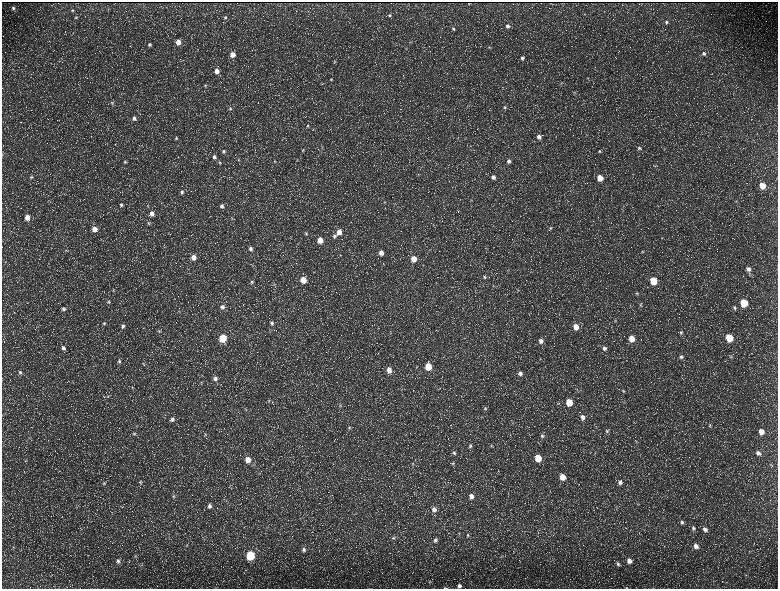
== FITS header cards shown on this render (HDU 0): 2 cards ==
NAXIS1  =                 1552 / length of data axis 1
NAXIS2  =                 1173 / length of data axis 2

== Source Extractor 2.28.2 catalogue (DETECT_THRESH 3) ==
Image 1552 x 1173 px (HDU 0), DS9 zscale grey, zoomed out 1/2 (1 PNG px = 2 x 2 image px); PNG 780 x 591 px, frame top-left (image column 1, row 1173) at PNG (2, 2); no overlay
Background 232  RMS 11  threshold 32.5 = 3 sigma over >= 5 px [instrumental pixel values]
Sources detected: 194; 36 cannot appear on this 1/2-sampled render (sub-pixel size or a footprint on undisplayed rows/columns) and are not listed; the other 158 listed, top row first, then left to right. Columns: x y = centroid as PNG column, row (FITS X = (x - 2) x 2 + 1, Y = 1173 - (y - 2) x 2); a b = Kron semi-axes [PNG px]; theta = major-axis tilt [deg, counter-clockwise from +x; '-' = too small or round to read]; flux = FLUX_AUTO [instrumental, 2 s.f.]
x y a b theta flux
469 3 3 1 - 670
13 8 5 5 - 5500
72 10 5 4 - 3300
390 15 5 4 - 3400
76 17 5 4 - 3400
225 18 5 4 - 4000
666 22 5 4 - 4400
507 26 5 4 - 6400
453 29 5 4 - 3800
178 42 5 4 - 23000
410 42 3 3 - 1500
150 44 5 4 - 4900
489 47 4 4 - 2500
704 53 6 5 - 5900
232 54 5 4 - 22000
522 58 5 4 - 4600
334 62 5 4 - 2800
217 71 5 4 - 16000
587 78 4 3 - 1700
331 79 4 3 - 2300
561 83 4 3 - 2100
205 85 5 4 - 2900
574 92 4 3 - 2400
112 103 6 4 -62 3100
505 107 6 5 - 4200
230 109 5 4 - 3700
134 118 6 5 - 7000
308 126 4 4 - 2800
539 137 5 5 - 11000
176 138 5 4 - 3500
639 148 5 5 - 5200
303 150 5 4 - 2700
224 151 5 5 - 4800
599 151 5 4 - 4100
2 155 3 2 - 910
214 157 5 5 - 6200
238 160 5 3 - 1600
297 160 5 2 - 1500
274 161 4 3 - 1500
509 161 5 5 - 6000
125 162 5 4 - 3000
220 163 5 4 - 3000
657 165 4 3 - 2000
31 177 6 5 - 3800
493 177 5 5 - 9200
600 178 5 4 - 32000
762 185 5 4 - 36000
182 192 5 5 - 5500
385 202 4 2 - 1200
121 205 6 5 - 5100
148 205 6 3 -77 2400
222 206 5 4 - 6500
152 213 5 5 - 13000
27 217 5 4 - 20000
148 223 5 4 - 3000
550 228 4 4 - 2800
94 229 5 5 - 18000
339 232 5 4 - 19000
306 233 5 4 - 2900
334 236 5 5 - 4900
320 240 4 4 - 31000
251 249 6 5 - 6700
642 251 5 3 - 2300
381 253 5 4 - 15000
340 255 3 2 - 1200
193 257 5 4 - 15000
414 259 5 4 - 28000
748 269 5 5 - 8400
485 277 5 4 - 3200
303 280 5 4 - 39000
653 281 5 4 - 64000
252 282 5 4 - 4100
274 284 4 4 - 2600
113 290 5 4 - 2700
518 290 4 4 - 2700
637 293 4 3 - 2200
108 302 5 4 - 3300
744 303 5 4 - 87000
640 305 5 4 - 2700
222 307 5 5 - 7700
734 308 5 4 - 4000
63 309 5 5 - 5400
615 320 5 4 - 2700
104 323 5 5 - 3800
272 323 6 5 - 4800
123 326 6 5 - 6600
576 327 5 5 - 23000
159 331 5 4 - 3500
681 332 5 4 - 3700
222 338 5 4 - 90000
729 338 5 4 - 73000
631 339 5 5 - 31000
541 341 6 5 - 11000
63 348 6 5 - 6900
604 348 6 5 - 7600
681 357 5 5 - 5200
731 357 5 4 - 2700
119 361 6 5 - 4800
143 363 4 4 - 2400
428 366 5 4 - 61000
389 370 6 5 - 15000
20 372 6 5 - 5300
520 373 6 5 - 8200
215 378 5 5 - 9100
202 382 4 3 - 1700
132 387 5 4 - 2500
623 391 5 4 - 2600
107 396 4 3 - 1700
269 401 4 3 - 2000
569 402 5 4 - 51000
340 406 5 5 - 3300
485 408 5 4 - 2700
583 417 7 5 -73 11000
172 419 6 6 - 8100
710 425 6 3 -85 2600
349 427 4 4 - 2700
607 431 6 4 -44 3900
761 432 5 5 - 21000
134 434 5 4 - 3400
205 435 5 3 - 2500
542 436 6 5 - 5200
636 441 3 2 - 1500
470 446 5 4 - 4200
491 446 4 3 - 2200
454 453 5 5 - 4200
758 453 6 5 - 8500
538 458 5 5 - 51000
248 459 5 5 - 22000
26 461 4 3 - 1900
413 463 4 3 - 1900
453 463 5 3 - 2300
562 477 5 5 - 32000
141 481 6 4 27 2800
620 482 6 5 - 7100
104 483 5 4 - 3400
174 496 6 5 - 4000
471 496 5 5 - 13000
209 506 6 5 - 8800
434 509 6 5 - 9600
682 522 7 6 - 6900
693 528 7 6 - 6700
705 529 7 6 - 9300
459 533 4 3 - 2100
468 536 6 5 - 4100
393 538 6 4 -84 3600
435 540 6 6 - 6700
186 545 4 3 - 2000
696 546 7 5 -52 12000
304 550 6 5 - 7300
250 555 5 5 - 160000
135 556 4 3 - 1800
118 561 6 6 - 5900
629 561 6 5 - 13000
618 564 6 4 -54 4600
429 582 5 4 - 2900
459 586 5 5 - 7900
445 588 5 2 - 2500
626 588 3 2 - 1100
At the frame edge (FLAGS 8, measured only in part): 4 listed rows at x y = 2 155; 459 586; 445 588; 626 588
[36 sub-pixel or undisplayed-footprint detections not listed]